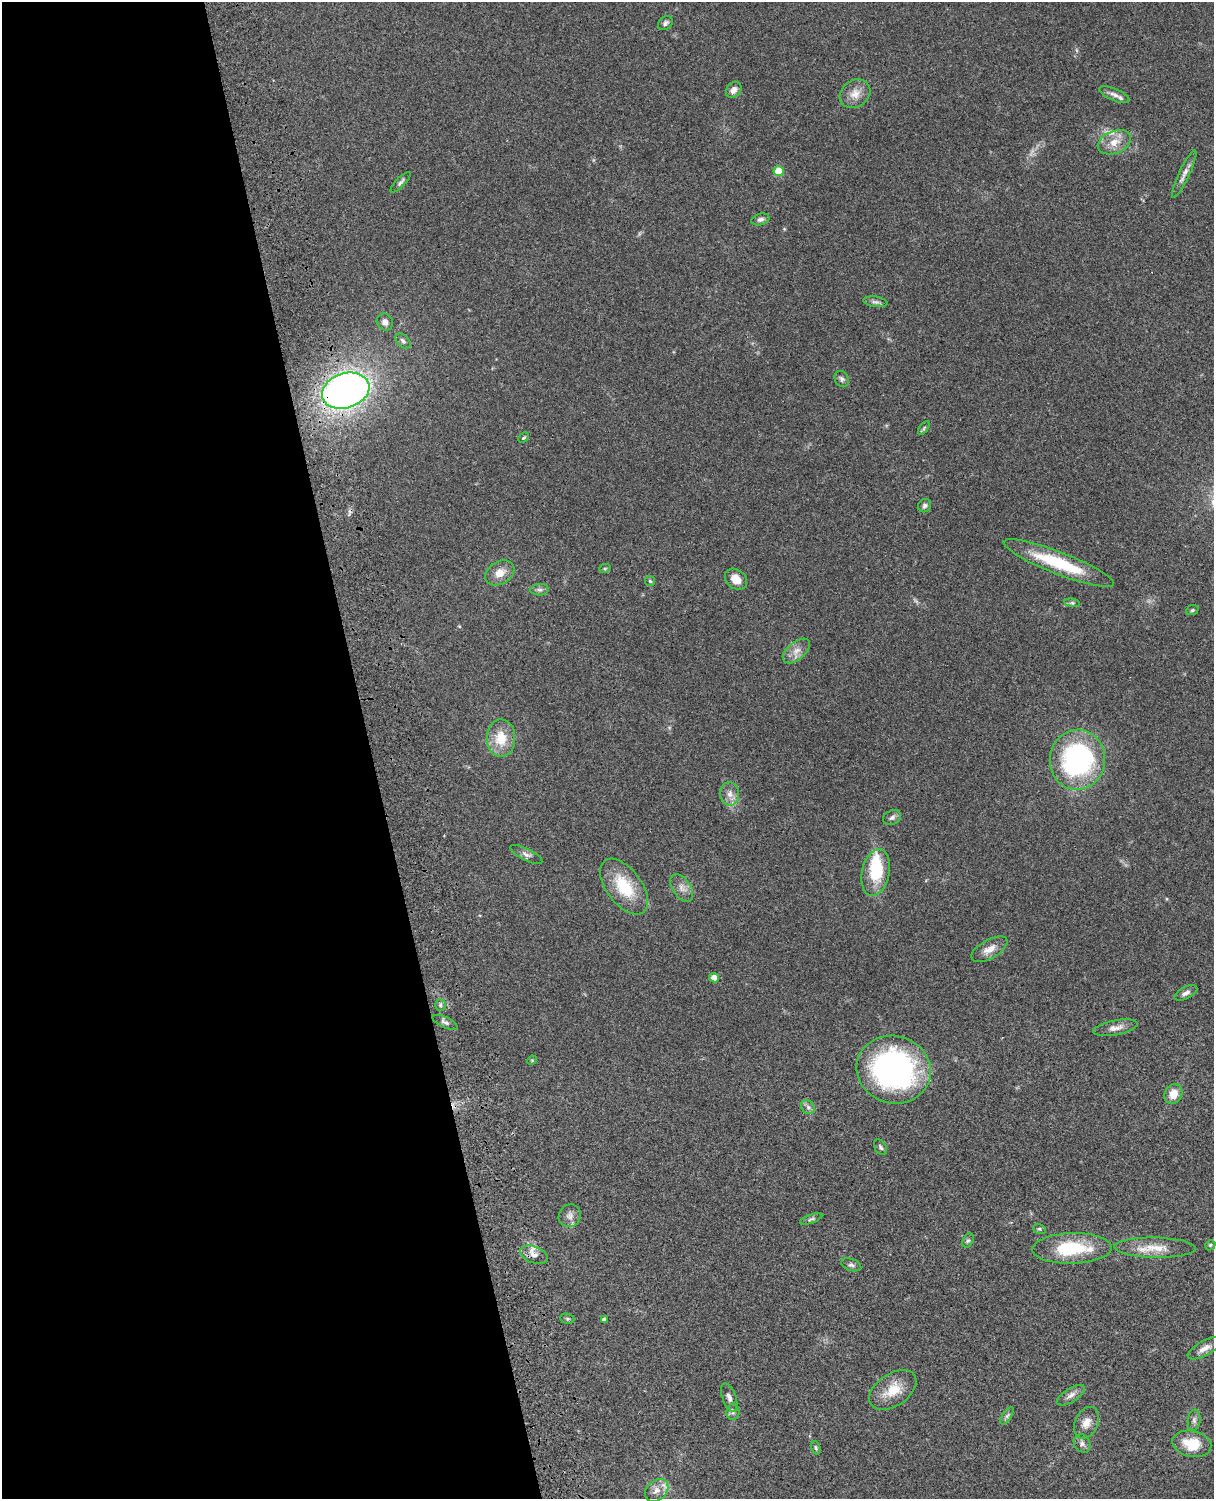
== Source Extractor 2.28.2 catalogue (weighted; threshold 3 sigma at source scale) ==
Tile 5 of 4 x 3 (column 1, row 2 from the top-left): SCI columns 121-1332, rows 1773-3269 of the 5090 x 4927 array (HDU 1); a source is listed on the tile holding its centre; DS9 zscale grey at full resolution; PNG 1216 x 1501 px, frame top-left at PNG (2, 2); each listed source drawn as its Kron ellipse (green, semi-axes under 4 px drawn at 4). Shown black and unused: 31% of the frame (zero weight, under 3 of 4 exposures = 6% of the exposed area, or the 3 px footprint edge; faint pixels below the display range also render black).
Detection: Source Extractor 2.28.2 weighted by HDU 2 'WHT'; one run over the whole footprint, this tile lists its part. Background 0.0756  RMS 0.0057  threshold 0.0257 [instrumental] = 3 sigma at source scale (4.5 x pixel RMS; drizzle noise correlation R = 1.50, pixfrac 1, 0.05/0.05 arcsec/px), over >= 5 px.
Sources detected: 70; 1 inside a brighter object's white glare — neither listed nor drawn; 1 inside a brighter listed object's ellipse — not listed separately; the other 68 listed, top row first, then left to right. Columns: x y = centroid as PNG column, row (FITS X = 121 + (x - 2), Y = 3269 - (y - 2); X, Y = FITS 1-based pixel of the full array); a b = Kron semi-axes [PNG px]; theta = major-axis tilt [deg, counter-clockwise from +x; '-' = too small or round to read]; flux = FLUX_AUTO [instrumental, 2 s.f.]
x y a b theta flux
665 23 8 6 41 1.6
734 90 9 7 51 2.9
855 94 16 13 36 6.5
1114 95 16 6 -23 3
1114 142 17 11 22 7.3
779 171 5 5 - 14
1184 174 26 5 65 3.7
400 182 13 4 46 1.5
760 219 9 5 15 1.9
875 302 12 5 -9 1.8
385 322 9 8 - 2.7
403 341 9 6 -45 1.5
842 379 8 7 - 1.6
346 391 24 17 18 290
924 428 7 4 54 0.8
524 438 6 3 43 0.67
925 506 7 6 - 1.4
1059 563 59 11 -21 33
605 568 6 4 18 0.72
500 573 15 11 32 6.5
736 579 12 9 -39 6.4
650 581 5 5 - 0.76
539 590 9 5 5 1.7
1072 603 8 4 -8 1
1192 610 6 5 - 0.89
796 651 16 9 40 4.4
501 738 19 14 -89 14
1077 760 30 28 84 100
730 794 12 9 -86 3.9
892 817 9 7 25 1.9
526 854 17 6 -27 2.7
876 873 24 13 78 26
624 887 32 17 -53 23
682 888 15 9 -56 3.9
989 949 20 9 30 5.6
714 978 5 4 - 4.6
1186 993 12 6 27 2.2
440 1005 6 5 - 1.1
445 1022 14 5 -24 1.9
1115 1028 22 7 11 4.3
532 1060 5 4 - 0.54
894 1070 37 34 -16 140
1173 1094 10 8 62 7.1
808 1107 7 6 - 1.7
880 1147 9 5 -58 1.3
570 1216 12 11 - 3.1
811 1219 12 4 19 1.3
1039 1229 6 5 - 0.89
968 1240 7 5 61 1
1210 1245 5 4 - 0.69
1072 1248 39 15 2 32
1155 1248 40 10 -1 11
534 1255 14 8 -21 4
851 1265 10 6 -20 1.5
567 1319 7 5 -7 0.84
604 1320 4 4 - 1.7
1205 1348 19 7 28 4.1
893 1390 26 16 34 13
1071 1395 16 7 33 3.2
729 1397 15 7 -70 2.9
733 1412 8 6 87 1.8
1007 1416 10 4 56 1.4
1194 1420 10 6 84 1.8
1086 1423 17 11 65 5.5
1082 1443 9 8 - 2.2
1192 1444 20 13 -12 14
816 1448 7 4 -72 0.86
657 1490 13 10 42 4.6
Overlapping masked pixels (flux is a lower limit): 1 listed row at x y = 346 391